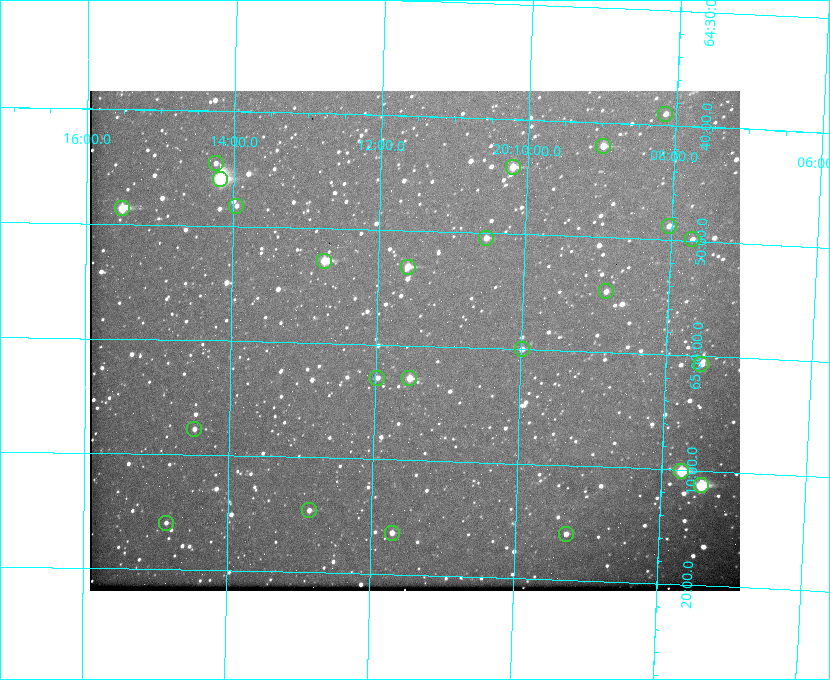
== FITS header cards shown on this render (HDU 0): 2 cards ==
NAXIS1  =                  650
NAXIS2  =                  500

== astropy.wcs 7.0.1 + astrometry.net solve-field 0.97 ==
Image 650 x 500 px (HDU 0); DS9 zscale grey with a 90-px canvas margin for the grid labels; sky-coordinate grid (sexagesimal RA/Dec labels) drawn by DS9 from the SOLVED WCS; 24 Tycho-2 reference stars matched to detected sources circled (green)
Header WCS: none
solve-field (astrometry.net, Tycho-2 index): SOLVED blind (the file carries no WCS)
Solved WCS: RA---TAN-SIP/DEC--TAN-SIP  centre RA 20:11:28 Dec +65:00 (302.87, +64.99 deg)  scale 5.24 arcsec/px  FOV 56.7' x 43.6'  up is +178 deg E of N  parity flipped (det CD > 0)
(file carries no celestial WCS; the grid is the blind solution)
Tycho-2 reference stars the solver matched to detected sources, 24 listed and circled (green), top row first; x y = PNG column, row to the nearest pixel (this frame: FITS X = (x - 90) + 1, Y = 500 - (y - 91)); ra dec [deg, ICRS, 3 dp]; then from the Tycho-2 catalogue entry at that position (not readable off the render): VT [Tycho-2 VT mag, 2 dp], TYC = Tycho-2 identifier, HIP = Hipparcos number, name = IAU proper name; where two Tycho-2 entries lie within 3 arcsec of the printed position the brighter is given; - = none
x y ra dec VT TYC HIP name
665 114 302.037 +64.650 10.88 4240-708-1 - -
603 146 302.245 +64.701 10.15 4240-635-1 - -
216 163 303.562 +64.742 10.88 4240-278-1 - -
513 167 302.549 +64.736 9.65 4240-950-1 - -
220 179 303.544 +64.765 7.36 4240-620-1 99731 -
236 206 303.488 +64.804 11.29 4240-68-1 - -
122 208 303.878 +64.810 8.93 4240-794-1 - -
669 226 302.008 +64.813 10.38 4240-809-1 - -
486 238 302.633 +64.841 10.69 4240-985-1 - -
692 239 301.927 +64.830 11.16 4240-869-1 - -
324 261 303.184 +64.880 9.02 4240-488-1 - -
408 267 302.897 +64.886 9.40 4240-717-1 - -
606 291 302.216 +64.912 11.03 4240-1279-1 - -
522 349 302.498 +65.000 11.22 4240-149-1 - -
701 364 301.878 +65.011 10.80 4240-59-1 - -
377 378 302.992 +65.048 11.44 4240-88-1 - -
409 378 302.882 +65.048 10.25 4240-98-1 - -
194 429 303.620 +65.129 11.18 4240-34-1 - -
681 471 301.932 +65.168 8.01 4240-866-1 99147 -
701 485 301.862 +65.188 7.70 4240-604-1 99125 -
309 510 303.217 +65.244 11.17 4240-236-1 - -
166 523 303.713 +65.266 11.45 4240-564-1 - -
392 533 302.928 +65.273 10.74 4240-760-1 - -
566 534 302.323 +65.266 11.19 4240-188-1 - -